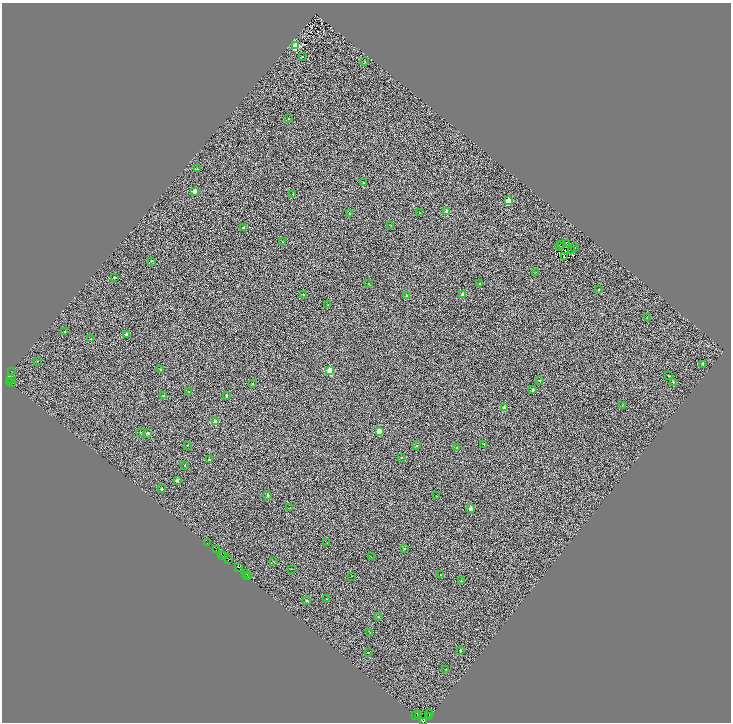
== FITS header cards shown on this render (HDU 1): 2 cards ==
NAXIS1  =                 1457
NAXIS2  =                 1440

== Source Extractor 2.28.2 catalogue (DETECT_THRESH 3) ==
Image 1457 x 1440 px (HDU 1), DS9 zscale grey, zoomed out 1/2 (1 PNG px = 2 x 2 image px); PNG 733 x 724 px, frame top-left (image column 1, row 1439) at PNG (2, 3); each listed source drawn as its Kron ellipse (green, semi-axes under 4 px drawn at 4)
Background -0.0524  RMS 4.7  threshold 14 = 3 sigma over >= 5 px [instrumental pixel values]
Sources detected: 137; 38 cannot appear on this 1/2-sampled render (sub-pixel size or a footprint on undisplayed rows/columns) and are neither listed nor drawn; the other 99 listed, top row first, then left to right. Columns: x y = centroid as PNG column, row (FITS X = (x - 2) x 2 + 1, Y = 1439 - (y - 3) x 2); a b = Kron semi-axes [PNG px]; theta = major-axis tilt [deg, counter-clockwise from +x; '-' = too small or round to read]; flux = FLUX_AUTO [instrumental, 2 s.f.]
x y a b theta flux
295 46 3 3 - 42000
302 57 2 2 - 730
365 61 3 2 - 560
288 119 2 2 - 340
197 169 2 2 - 1200
364 183 2 2 - 920
195 191 2 2 - 9200
293 194 3 2 - 440
509 201 2 2 - 21000
447 211 2 2 - 7600
419 213 2 1 - 260
350 214 2 2 - 490
391 225 2 1 - 270
243 228 2 2 - 1800
283 242 2 1 - 440
562 244 3 2 - 31
566 244 2 1 - 220
560 246 3 1 - 260
575 248 2 1 - 280
572 251 2 1 - 250
565 257 2 1 - 250
151 261 2 1 - 280
536 272 2 2 - 240
114 277 2 2 - 1400
369 283 2 2 - 370
480 284 2 2 - 2800
599 289 2 2 - 610
303 294 2 2 - 1100
463 294 2 2 - 9500
407 295 2 2 - 1800
328 305 2 1 - 360
647 318 2 2 - 430
65 332 2 2 - 1600
126 334 2 2 - 2500
91 339 2 2 - 2100
37 361 2 2 - 450
703 364 2 2 - 2800
160 369 2 2 - 3000
330 370 3 3 - 40000
11 371 2 1 - 780
668 376 2 2 - 750
10 379 3 1 - 590
540 380 2 2 - 1300
9 381 2 1 - 2800
673 382 2 2 - 2500
12 383 2 2 - 2900
252 383 2 2 - 970
533 390 2 2 - 4300
188 391 2 1 - 290
226 395 2 2 - 4200
163 396 2 2 - 1000
622 405 2 1 - 260
505 407 2 2 - 7700
215 422 2 2 - 14000
379 431 2 2 - 17000
140 432 2 2 - 470
148 433 2 2 - 3600
484 444 2 1 - 360
187 445 2 1 - 330
416 446 2 2 - 860
457 448 2 2 - 1000
401 458 2 1 - 620
209 459 2 2 - 3300
185 465 2 2 - 620
177 480 2 2 - 3800
161 489 2 2 - 1400
267 495 2 2 - 2300
436 496 2 2 - 340
290 508 2 1 - 1100
471 509 2 2 - 9100
207 543 2 1 - 1200
327 543 2 1 - 1000
404 549 2 1 - 570
216 550 2 2 - 4700
221 554 2 2 - 9700
223 556 3 2 - 13000
371 557 2 1 - 910
228 560 2 1 - 71
274 562 2 1 - 290
238 567 2 1 - 1200
291 569 2 1 - 1400
245 574 2 1 - 2200
440 575 2 2 - 810
246 576 3 1 - 910
249 576 3 1 - 610
352 576 2 1 - 600
461 581 2 2 - 2400
326 599 2 1 - 1400
307 601 2 2 - 2400
378 617 2 2 - 370
370 632 3 2 - 280
460 650 2 2 - 950
368 652 2 2 - 940
446 669 3 2 - 570
429 714 4 1 - 910
416 715 4 2 - 11000
419 715 2 1 - 370
429 717 2 2 - 3900
423 721 2 2 - 7700
At the frame edge (FLAGS 8, measured only in part): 1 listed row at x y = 423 721
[38 sub-pixel or undisplayed-footprint detections neither listed nor drawn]